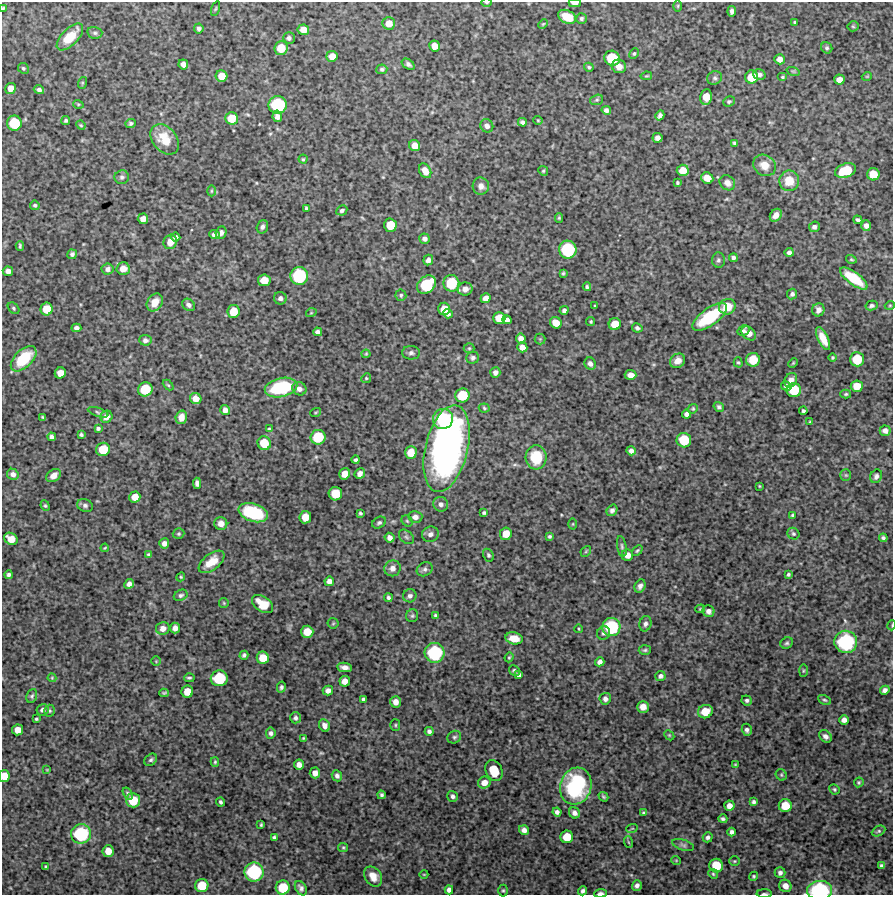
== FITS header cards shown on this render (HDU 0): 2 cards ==
NAXIS1  =                  891 /Length X axis
NAXIS2  =                  893 /Length Y axis

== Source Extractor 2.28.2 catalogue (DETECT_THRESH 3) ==
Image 891 x 893 px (HDU 0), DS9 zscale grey, 1 PNG px = 1 image px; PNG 895 x 897 px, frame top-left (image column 1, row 893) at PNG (2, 2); each listed source drawn as its Kron ellipse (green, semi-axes under 4 px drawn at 4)
Background 4130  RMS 200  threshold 613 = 3 sigma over >= 5 px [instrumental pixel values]
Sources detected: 376; all 376 listed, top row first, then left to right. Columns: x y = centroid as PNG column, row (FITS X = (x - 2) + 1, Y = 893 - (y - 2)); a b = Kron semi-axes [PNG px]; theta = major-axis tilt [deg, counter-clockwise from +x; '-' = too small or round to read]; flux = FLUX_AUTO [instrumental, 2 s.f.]
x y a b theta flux
486 2 5 3 - 1.5e+04
575 3 6 3 1 7.5e+04
678 6 6 4 89 1.7e+04
3 8 4 3 - 1.6e+04
216 9 8 3 71 1.6e+04
732 11 5 4 - 5.1e+04
567 17 9 6 -26 2.3e+05
581 19 5 5 - 3.0e+04
795 22 3 3 - 1.6e+04
389 23 6 6 - 1.3e+05
543 24 5 3 - 1.3e+04
853 26 5 5 - 1.8e+04
199 28 5 4 - 3.9e+04
303 30 6 5 - 1.1e+05
95 33 8 5 -14 3.0e+04
70 37 17 8 46 3.1e+05
289 38 6 5 - 3.7e+04
435 46 5 5 - 1.2e+05
281 48 7 6 - 2.4e+05
827 48 6 5 - 2.8e+04
634 54 5 4 - 1.9e+04
332 56 5 5 - 1.3e+05
612 58 8 7 - 4.8e+05
780 59 5 5 - 8.5e+04
183 64 5 4 - 6.7e+04
408 64 7 4 -37 3.7e+04
619 66 7 6 - 8.9e+04
589 67 5 4 - 2.0e+04
23 68 6 5 - 2.4e+04
382 69 5 5 - 2.4e+04
793 71 7 4 -18 1.8e+04
759 74 6 5 - 4.7e+04
222 76 6 6 - 1.5e+05
646 76 6 4 10 1.5e+04
867 76 5 3 - 1.1e+04
751 77 6 6 - 2.4e+05
782 77 5 4 - 1.7e+04
715 78 7 6 - 3.5e+04
839 80 5 5 - 8.8e+04
82 83 6 4 72 1.4e+04
11 88 5 5 - 1.1e+05
39 90 5 4 - 4.1e+04
706 97 7 6 - 2.0e+05
597 100 7 5 20 2.2e+04
729 101 6 5 - 2.4e+04
78 104 5 3 - 1.3e+04
278 105 9 9 - 7.6e+05
606 110 5 4 - 4.2e+04
660 115 5 4 - 4.1e+04
277 116 6 4 -80 6.4e+04
231 118 6 6 - 2.2e+05
538 120 4 4 - 1.4e+04
66 121 4 4 - 2.5e+04
522 122 4 4 - 3.3e+04
14 123 7 7 - 4.3e+05
131 123 5 4 - 2.4e+04
81 125 5 4 - 1.5e+04
487 126 7 6 - 5.8e+04
657 138 5 5 - 6.7e+04
165 139 17 12 -50 3.1e+05
735 143 4 3 - 2.8e+04
415 146 6 5 - 1.1e+05
303 159 4 4 - 1.7e+04
764 165 12 10 -34 1.7e+05
683 170 6 5 - 1.6e+05
425 171 8 5 -61 1.0e+05
543 171 5 4 - 1.7e+04
845 171 11 6 19 4.4e+05
873 174 6 6 - 2.0e+05
122 177 7 6 - 3.5e+04
707 178 6 5 - 1.4e+05
789 181 10 10 - 2.2e+05
677 183 3 3 - 1.9e+04
727 183 8 7 - 7.1e+04
481 186 8 8 - 7.0e+04
211 191 5 3 - 1.3e+04
35 205 5 4 - 2.5e+04
306 208 4 3 - 2.5e+04
342 210 6 5 - 3.1e+04
776 215 7 5 54 8.9e+04
559 218 5 4 - 1.8e+04
143 219 5 5 - 8.6e+04
858 220 4 3 - 2.9e+04
390 225 6 6 - 2.5e+05
866 226 5 4 - 5.3e+04
262 227 7 5 71 4.1e+04
814 227 5 5 - 4.2e+04
221 233 6 5 - 5.4e+04
214 234 5 4 - 5.5e+04
176 237 5 4 - 4.0e+04
425 239 5 5 - 5.1e+04
170 242 7 6 - 1.3e+05
20 246 5 3 - 2.1e+04
568 250 9 9 - 7.5e+05
789 252 4 4 - 4.0e+04
72 254 5 4 - 3.4e+04
733 258 4 4 - 3.3e+04
851 259 5 3 - 1.6e+04
428 260 5 4 - 5.2e+04
718 260 7 6 - 3.2e+04
108 269 6 5 - 5.6e+04
123 269 6 6 - 1.3e+05
8 271 5 4 - 6.0e+04
563 273 4 3 - 1.9e+04
299 276 9 9 - 7.8e+05
854 278 16 6 -36 4.5e+05
264 280 6 6 - 1.8e+05
451 283 8 8 - 4.6e+05
427 285 10 8 42 5.9e+05
587 287 4 4 - 2.3e+04
465 289 7 6 - 8.1e+04
792 294 5 5 - 3.8e+04
401 295 5 5 - 2.5e+04
280 298 6 6 - 5.2e+04
486 298 5 4 - 8.3e+04
155 302 9 7 57 1.7e+05
188 305 7 5 -38 4.0e+04
890 305 5 3 - 1.2e+04
595 306 3 3 - 1.5e+04
872 306 6 4 12 3.1e+04
727 307 8 7 - 2.9e+05
14 308 6 4 -43 2.4e+04
47 309 6 6 - 2.4e+05
444 309 6 6 - 1.6e+05
564 310 4 4 - 4.4e+04
818 310 6 6 - 6.3e+04
233 311 6 6 - 2.1e+05
311 313 5 3 - 1.1e+04
448 313 5 4 - 4.7e+04
710 317 20 8 35 8.2e+05
499 318 6 6 - 1.9e+05
507 320 5 4 - 4.7e+04
591 322 4 4 - 1.7e+04
556 323 6 5 - 1.6e+05
615 324 6 6 - 2.0e+05
76 328 5 4 - 4.3e+04
637 328 5 4 - 3.4e+04
743 331 6 5 - 3.1e+04
318 332 4 4 - 4.7e+04
749 333 8 6 -43 1.0e+05
521 339 5 5 - 7.0e+04
540 339 5 5 - 1.8e+04
823 339 12 5 -63 1.7e+05
145 340 6 5 - 4.2e+04
522 347 5 5 - 9.1e+04
469 348 5 5 - 1.9e+04
411 353 9 6 -1 4.0e+04
366 354 4 4 - 1.5e+04
473 358 6 6 - 3.3e+04
832 358 4 4 - 1.7e+04
24 359 16 9 44 4.8e+05
857 359 7 7 - 3.5e+05
753 360 7 6 - 2.7e+05
677 361 8 6 36 9.5e+04
738 362 5 4 - 1.9e+04
793 363 5 3 - 1.4e+04
590 364 6 5 - 5.4e+04
495 372 5 5 - 5.4e+04
60 373 6 5 - 1.1e+05
631 375 6 5 - 8.9e+04
366 378 5 4 - 1.8e+04
791 380 7 6 - 6.8e+04
168 385 6 4 -44 1.6e+04
786 386 5 4 - 3.9e+04
857 386 6 6 - 1.6e+05
281 387 16 9 13 8.0e+05
145 389 7 7 - 3.9e+05
299 389 7 6 - 6.4e+04
794 390 7 7 - 3.9e+05
846 394 5 4 - 2.0e+04
462 395 7 7 - 3.6e+05
196 398 6 5 - 1.1e+05
719 407 5 4 - 3.0e+04
484 408 5 4 - 1.9e+04
693 409 5 4 - 1.7e+04
225 410 5 4 - 6.9e+04
803 411 4 3 - 2.6e+04
98 412 11 4 -17 2.9e+04
316 412 5 3 - 1.4e+04
686 414 4 4 - 4.9e+04
43 417 4 3 - 1.6e+04
106 417 6 6 - 9.0e+04
181 417 7 5 74 8.5e+04
443 419 10 10 - 7.8e+05
810 422 3 3 - 1.4e+04
98 428 4 3 - 2.8e+04
269 429 3 3 - 1.7e+04
885 431 5 5 - 6.2e+04
81 435 4 3 - 2.2e+04
52 437 4 4 - 4.1e+04
318 437 7 7 - 4.4e+05
684 440 7 7 - 4.0e+05
264 443 7 6 - 2.8e+05
447 448 44 21 76 5.3e+06
103 449 7 6 - 2.9e+05
631 451 5 4 - 5.4e+04
411 453 6 6 - 1.7e+05
536 457 12 10 -86 4.3e+05
356 460 4 3 - 2.6e+04
13 474 6 5 - 5.7e+04
345 474 6 5 - 1.3e+05
360 474 5 4 - 5.5e+04
846 475 5 5 - 1.9e+04
53 476 8 5 33 8.6e+04
876 476 7 5 63 3.8e+04
197 483 5 4 - 4.9e+04
759 486 3 2 - 1.1e+04
335 494 7 6 - 2.9e+05
135 497 5 5 - 1.6e+05
441 504 7 7 - 5.1e+04
85 505 8 6 -23 3.9e+04
45 506 5 4 - 1.9e+04
612 510 6 5 - 4.2e+04
253 513 15 9 -18 8.0e+05
360 513 3 3 - 2.0e+04
484 513 4 4 - 2.4e+04
792 515 4 3 - 1.6e+04
305 517 6 6 - 1.7e+05
415 517 7 6 - 6.3e+04
407 521 6 5 - 2.1e+04
221 523 6 6 - 9.0e+04
379 523 7 5 30 3.1e+04
573 524 5 3 - 1.2e+04
179 534 6 5 - 2.0e+04
430 534 8 7 - 6.0e+04
506 534 6 6 - 1.7e+05
793 534 6 5 - 2.5e+04
550 536 4 3 - 2.4e+04
406 537 8 6 -41 3.5e+04
389 538 5 4 - 6.4e+04
883 538 4 4 - 2.9e+04
11 539 7 5 -31 1.6e+05
164 543 5 5 - 5.8e+04
622 546 10 4 -80 3.1e+04
105 548 4 3 - 1.3e+04
586 551 6 4 47 1.9e+04
637 551 6 4 41 1.8e+04
148 555 4 4 - 2.3e+04
488 555 7 5 -61 2.6e+04
627 555 6 6 - 9.9e+04
211 562 15 8 38 2.0e+05
392 568 8 8 - 8.2e+04
425 569 8 6 29 4.4e+04
788 574 3 3 - 2.2e+04
9 575 4 3 - 3.1e+04
181 577 4 4 - 1.5e+04
329 581 5 5 - 6.6e+04
129 584 5 4 - 5.6e+04
640 586 7 5 64 5.0e+04
181 595 7 5 26 3.1e+04
410 596 7 6 - 4.8e+04
388 598 4 3 - 3.1e+04
224 603 5 4 - 1.5e+04
263 604 12 7 -35 2.3e+05
700 609 5 3 - 1.6e+04
708 611 6 6 - 5.1e+04
435 615 3 3 - 2.2e+04
412 616 6 6 - 2.5e+04
333 623 5 5 - 1.7e+04
645 624 8 6 75 4.2e+04
892 625 5 3 - 1.0e+04
611 627 9 9 - 7.5e+05
163 628 7 6 - 8.6e+04
175 628 5 5 - 7.2e+04
579 629 4 3 - 1.2e+04
307 632 6 6 - 2.0e+05
603 633 7 6 - 3.5e+04
514 638 8 6 -12 1.8e+05
846 642 11 11 - 1.2e+06
787 643 6 5 - 2.6e+04
645 650 6 5 - 2.2e+04
435 653 10 10 - 9.1e+05
244 655 4 4 - 2.8e+04
509 657 5 4 - 1.8e+04
263 658 6 6 - 2.1e+05
156 661 5 4 - 1.5e+04
600 662 5 4 - 5.8e+04
345 667 7 4 -10 6.8e+04
514 670 6 5 - 2.8e+04
803 671 6 3 89 1.5e+04
519 675 4 4 - 3.7e+04
660 676 5 5 - 4.1e+04
52 678 4 4 - 1.4e+04
189 678 5 3 - 2.1e+04
219 678 8 8 - 5.6e+05
345 681 5 5 - 9.5e+04
281 687 5 4 - 3.0e+04
885 690 5 4 - 5.2e+04
328 691 5 5 - 6.5e+04
187 692 6 6 - 1.7e+05
164 693 4 3 - 1.9e+04
32 696 7 5 66 2.6e+04
364 699 4 3 - 3.0e+04
605 699 6 5 - 4.7e+04
747 700 5 5 - 3.2e+04
824 700 7 4 -26 2.2e+04
396 702 6 5 - 8.6e+04
643 707 6 5 - 8.5e+04
43 710 6 5 - 5.0e+04
50 711 6 5 - 2.1e+04
705 712 7 6 - 2.4e+05
295 718 5 5 - 3.1e+04
36 719 3 3 - 1.8e+04
844 720 5 4 - 6.5e+04
324 725 7 5 -65 6.3e+04
395 725 5 5 - 1.9e+04
18 730 5 5 - 1.3e+05
747 730 6 5 - 4.0e+04
429 731 4 4 - 3.8e+04
271 733 5 5 - 4.1e+04
669 735 6 4 -44 1.9e+04
825 736 7 5 -41 5.2e+04
454 737 7 6 - 3.0e+04
303 738 3 3 - 1.3e+04
151 760 7 5 43 3.0e+04
215 762 5 4 - 1.6e+04
299 765 5 5 - 7.4e+04
735 765 4 4 - 1.5e+04
47 770 4 3 - 1.0e+04
494 771 11 8 -66 2.5e+05
315 773 5 5 - 8.5e+04
781 775 6 5 - 2.1e+04
4 776 6 5 - 1.8e+05
337 776 5 5 - 4.1e+04
859 782 5 4 - 2.1e+04
484 783 6 6 - 1.1e+05
576 786 19 15 73 1.3e+06
834 789 5 4 - 2.0e+04
128 794 6 4 -56 2.7e+04
381 795 4 3 - 2.6e+04
453 796 5 5 - 4.2e+04
603 797 5 3 - 2.1e+04
133 800 7 7 - 3.3e+05
221 802 4 3 - 2.7e+04
753 802 4 3 - 2.9e+04
729 806 5 5 - 8.2e+04
785 806 6 6 - 2.5e+05
557 812 4 4 - 4.6e+04
574 813 6 5 - 5.6e+04
643 813 3 3 - 1.8e+04
723 819 4 4 - 2.9e+04
261 825 3 3 - 1.7e+04
632 828 6 3 19 1.4e+04
524 830 5 4 - 5.7e+04
879 831 7 5 27 2.4e+04
732 832 4 4 - 4.0e+04
81 834 10 9 - 8.6e+05
274 837 4 3 - 2.3e+04
567 837 6 6 - 2.4e+05
708 837 5 5 - 3.5e+04
628 842 6 3 -70 1.6e+04
683 845 11 5 -17 4.0e+04
343 847 5 4 - 1.7e+04
108 851 6 5 - 1.5e+05
676 860 5 3 - 1.1e+04
734 861 5 4 - 1.7e+04
716 866 7 6 - 3.2e+05
882 866 4 4 - 3.6e+04
46 867 4 3 - 2.0e+04
254 872 9 9 - 9.1e+05
780 873 5 5 - 4.1e+04
424 874 4 3 - 1.0e+04
713 874 5 4 - 1.9e+04
373 876 11 8 -55 1.3e+05
754 876 5 4 - 2.1e+04
637 885 5 5 - 4.3e+04
202 886 7 6 - 2.7e+05
785 886 6 6 - 9.4e+04
283 887 7 7 - 3.6e+05
301 888 8 5 -58 4.3e+04
449 890 4 4 - 5.4e+04
503 890 6 5 - 2.0e+04
820 890 12 9 2 1.2e+06
583 891 5 4 - 4.1e+04
600 893 6 3 5 4.3e+04
764 894 7 2 1 2.4e+04
At the frame edge (FLAGS 8, measured only in part): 8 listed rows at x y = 486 2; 575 3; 3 8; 892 625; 4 776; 820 890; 600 893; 764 894